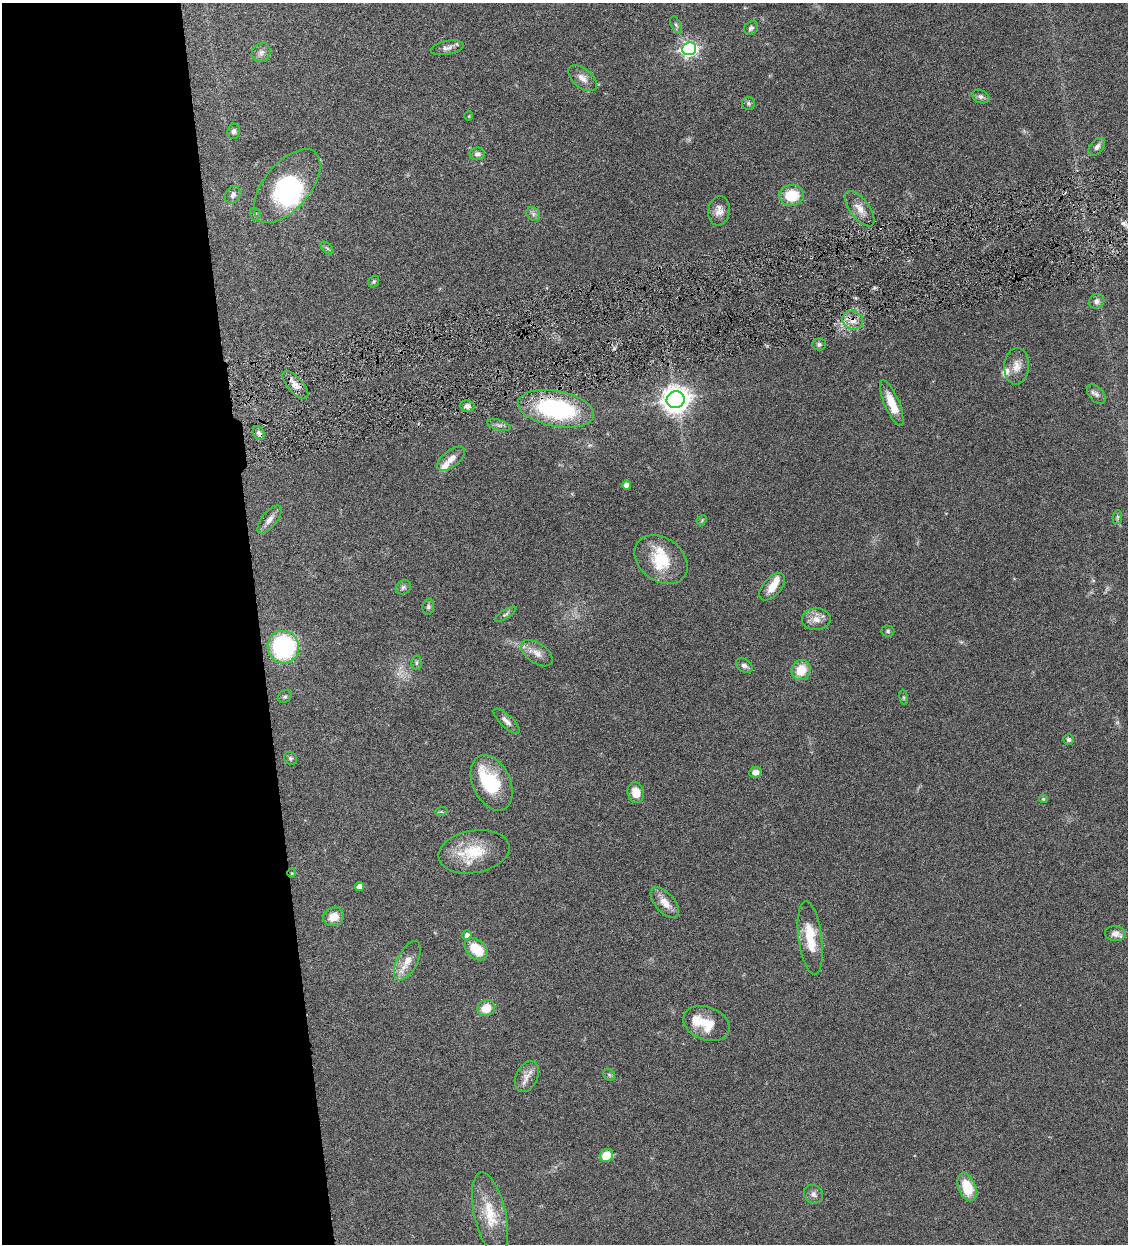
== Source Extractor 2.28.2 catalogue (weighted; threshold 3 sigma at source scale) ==
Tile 9 of 4 x 4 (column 1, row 3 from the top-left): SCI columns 263-1388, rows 1245-2486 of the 4911 x 4972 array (HDU 1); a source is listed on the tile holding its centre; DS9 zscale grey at full resolution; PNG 1130 x 1246 px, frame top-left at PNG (2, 3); each listed source drawn as its Kron ellipse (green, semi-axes under 4 px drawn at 4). Shown black and unused: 23% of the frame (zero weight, under 4 of 8 exposures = <1% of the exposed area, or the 3 px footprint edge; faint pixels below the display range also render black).
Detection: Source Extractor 2.28.2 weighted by HDU 2 'WHT'; one run over the whole footprint, this tile lists its part. Background 0.0441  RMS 0.0037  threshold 0.0152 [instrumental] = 3 sigma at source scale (4.09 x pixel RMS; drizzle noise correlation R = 1.36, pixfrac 0.8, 0.05/0.05 arcsec/px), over >= 5 px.
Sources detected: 87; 1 too faint to see at this stretch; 2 inside a brighter object's white glare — neither listed nor drawn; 6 inside a brighter listed object's ellipse — not listed separately; the other 78 listed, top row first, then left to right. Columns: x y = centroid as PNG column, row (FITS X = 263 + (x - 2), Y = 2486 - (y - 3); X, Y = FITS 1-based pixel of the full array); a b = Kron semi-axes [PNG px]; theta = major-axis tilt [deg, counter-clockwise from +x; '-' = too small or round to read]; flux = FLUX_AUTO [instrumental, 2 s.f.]
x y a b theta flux
676 25 9 5 -65 0.73
751 28 7 6 - 0.94
447 48 16 7 10 1.7
689 49 7 6 - 100
261 53 10 8 47 1.4
583 78 17 9 -40 2.6
981 97 9 6 -24 1.1
748 103 6 6 - 0.7
469 116 5 3 - 0.25
234 131 7 6 - 1
1097 147 10 6 49 1.4
477 154 8 6 8 1.2
287 186 44 23 50 27
233 195 9 7 60 1.5
792 195 12 10 4 9.8
860 209 21 9 -53 3.5
719 211 15 10 83 2.6
255 214 7 5 -74 0.66
533 214 7 6 - 1
327 248 8 4 -45 0.62
374 281 6 5 - 0.5
1097 301 8 7 - 1.4
853 320 10 9 - 3.2
819 344 7 6 - 0.85
1016 366 18 12 84 3.6
295 385 17 7 -48 2.8
1096 394 11 7 -47 1.4
676 400 9 8 - 420
892 403 25 7 -67 6.7
467 406 7 6 - 1.4
556 409 38 18 -10 44
499 425 12 5 -16 1.1
259 433 7 5 -60 0.99
451 459 16 8 39 2.7
626 485 4 4 - 2.3
1117 517 7 5 83 0.61
269 519 17 7 51 2.2
702 520 6 4 48 0.42
661 560 29 21 -37 12
403 587 8 6 38 0.9
772 587 16 9 49 4.3
428 607 8 6 81 0.81
506 614 12 4 32 0.82
816 619 14 11 2 3.2
888 631 6 5 - 0.65
283 647 16 16 - 47
537 653 18 10 -35 3.1
416 663 7 5 -88 0.68
744 666 9 6 -33 1.3
801 670 10 9 - 6.7
285 697 7 6 - 0.65
904 697 7 4 -82 0.5
506 721 17 6 -43 1.7
1068 740 5 5 - 0.89
290 758 7 6 - 0.67
755 772 6 5 - 2.1
491 783 29 19 -65 16
636 792 10 8 -78 4.4
1043 799 4 3 - 0.36
441 812 6 4 18 0.4
474 852 36 21 10 13
292 873 4 3 - 0.29
359 887 5 4 - 2.3
665 903 18 9 -50 3.9
334 917 11 9 21 4.1
1115 934 10 7 -5 2.4
467 935 5 4 - 1.5
810 938 37 11 -83 11
476 949 13 9 -41 8.8
407 961 22 10 63 4.3
486 1008 9 8 - 5.8
706 1023 24 16 -20 8.2
609 1075 6 5 - 0.55
527 1077 16 10 64 3.1
606 1155 7 6 - 6.3
967 1187 14 8 -69 9.4
813 1194 10 9 - 1.5
490 1214 43 15 -77 11
Overlapping masked pixels (flux is a lower limit): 3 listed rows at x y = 853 320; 295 385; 556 409